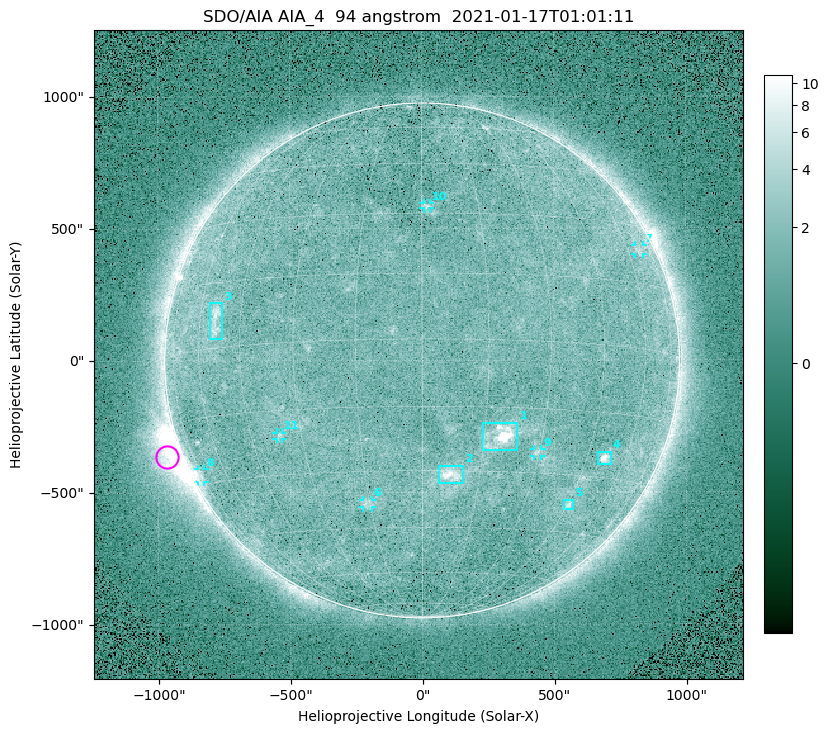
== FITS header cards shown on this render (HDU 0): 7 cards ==
TELESCOP= 'SDO/AIA '
INSTRUME= 'AIA_4   '
WAVELNTH=                   94
WAVEUNIT= 'angstrom'
DATE-OBS= '2021-01-17T01:01:11.12'
CTYPE1  = 'HPLN-TAN'
CTYPE2  = 'HPLT-TAN'

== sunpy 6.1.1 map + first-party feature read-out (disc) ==
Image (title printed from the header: SDO/AIA AIA_4  94 angstrom  2021-01-17T01:01:11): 512 x 512 px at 4.8 arcsec/px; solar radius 976 arcsec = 203 px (full disc in frame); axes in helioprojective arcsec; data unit not stated in the header (colour bar unlabelled)
Orientation: roll -0.138 deg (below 1 deg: not rotated)
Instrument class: DISC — disc imager (sunpy class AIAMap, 94 A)
Bright regions (active regions / flare kernels): reference = the median radial profile (limb darkening/brightening removed); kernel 5 px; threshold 5 sigma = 1.87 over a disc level ~1.63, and >= 1.15x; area >= 9 px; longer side >= 5 px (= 24 arcsec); searched inside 0.97 R_sun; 11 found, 11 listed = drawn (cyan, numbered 1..; 6 of them under ~33 arcsec drawn as corner ticks so the feature stays visible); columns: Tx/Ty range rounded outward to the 10 arcsec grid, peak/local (2 s.f.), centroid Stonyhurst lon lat
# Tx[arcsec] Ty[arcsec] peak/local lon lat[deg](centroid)
1 230..360 -340..-230 12 +19 -22
2 60..160 -470..-400 6.4 +7 -31
3 -810..-750 80..220 4.5 -54 +6
4 660..720 -400..-340 7.1 +52 -25
5 530..570 -570..-530 3.5 +45 -37
6 -230..-190 -560..-530 2.6 -16 -38
7 810..840 400..440 2.5 +67 +23
8 -850..-820 -460..-410 2.9 -75 -28
9 420..450 -360..-330 2.7 +29 -25
10 0..30 570..600 2.7 +1 +32
11 -550..-530 -300..-270 2.6 -36 -21
Off-limb structures (1.02-1.3 R_sun): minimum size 50 px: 3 found; the strongest spans PA ~95..130 deg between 1.02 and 1.21 R_sun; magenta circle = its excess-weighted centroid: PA ~110 deg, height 1.06 R_sun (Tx ~-970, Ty ~-370 arcsec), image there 4.6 x the reference